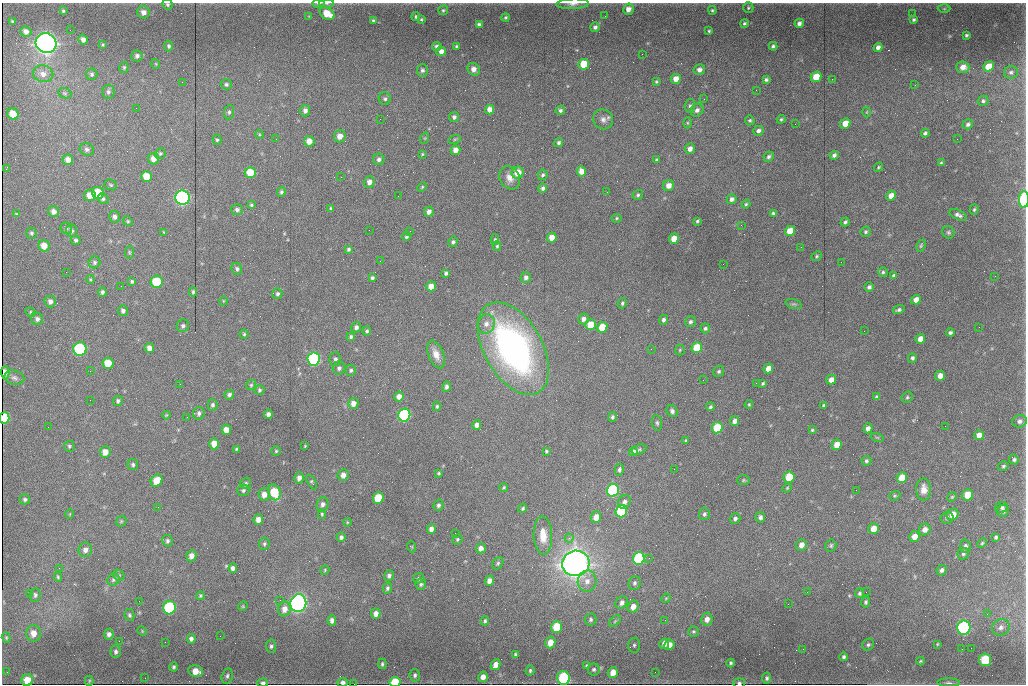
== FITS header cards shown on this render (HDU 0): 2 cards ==
NAXIS1  =                 1024
NAXIS2  =                  682

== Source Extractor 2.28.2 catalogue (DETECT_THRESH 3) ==
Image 1024 x 682 px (HDU 0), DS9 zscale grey, 1 PNG px = 1 image px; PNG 1028 x 686 px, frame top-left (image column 1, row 682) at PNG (2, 3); each listed source drawn as its Kron ellipse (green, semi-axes under 4 px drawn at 4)
Background 8260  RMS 78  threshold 234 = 3 sigma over >= 5 px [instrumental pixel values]
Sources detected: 449; all 449 listed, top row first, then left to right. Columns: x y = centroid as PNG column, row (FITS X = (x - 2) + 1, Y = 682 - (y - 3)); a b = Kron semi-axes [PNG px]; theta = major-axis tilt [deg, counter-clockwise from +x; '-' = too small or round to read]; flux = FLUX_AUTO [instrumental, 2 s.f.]
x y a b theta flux
318 3 6 3 0 8.5e+03
327 3 7 4 -1 8.5e+03
167 4 5 5 - 9.3e+03
573 4 16 5 3 2.4e+04
748 8 5 5 - 7.2e+03
628 9 6 5 - 3.1e+04
944 9 6 4 0 6.3e+03
443 10 5 5 - 8.0e+03
712 10 4 4 - 7.4e+03
63 11 4 3 - 7.1e+03
143 12 6 6 - 2.9e+04
327 14 8 5 -31 1.0e+05
913 14 2 2 - 2.7e+03
309 16 3 3 - 4.1e+03
416 16 4 4 - 1.1e+04
605 16 2 2 - 2.7e+03
505 17 4 4 - 7.2e+03
421 19 4 3 - 6.2e+03
913 19 4 3 - 9.5e+03
373 20 3 3 - 7.6e+03
13 22 4 3 - 8.0e+03
744 23 4 4 - 8.3e+03
799 23 5 4 - 2.0e+04
479 25 4 4 - 1.5e+04
595 27 5 5 - 1.4e+04
70 30 3 2 - 4.3e+03
26 31 6 5 - 2.6e+04
709 31 3 3 - 7.0e+03
966 35 3 3 - 7.3e+03
83 40 5 4 - 2.2e+04
46 43 10 9 - 3.4e+06
103 45 4 3 - 5.6e+03
169 46 5 4 - 1.1e+04
456 46 4 4 - 7.6e+03
773 46 4 3 - 1.0e+04
437 47 4 4 - 1.7e+04
878 47 5 4 - 2.6e+04
441 51 5 5 - 3.0e+04
642 54 2 2 - 3.4e+03
137 56 5 5 - 1.5e+04
156 64 5 3 - 4.2e+03
584 64 5 5 - 1.5e+05
988 66 6 5 - 7.7e+04
124 67 5 4 - 8.2e+03
963 67 6 5 - 3.9e+04
474 69 7 5 -51 3.5e+04
422 70 6 5 - 1.4e+04
699 70 6 5 - 2.5e+04
1011 72 7 6 - 1.3e+04
43 74 10 8 -11 4.0e+04
92 74 5 5 - 1.1e+04
816 77 5 5 - 1.1e+05
676 79 5 5 - 5.1e+04
832 79 2 2 - 4.9e+03
766 80 4 3 - 1.1e+04
656 81 3 3 - 6.7e+03
182 82 2 2 - 1.6e+04
226 84 5 5 - 1.0e+04
915 85 3 3 - 5.6e+03
756 90 2 2 - 3.4e+03
108 92 7 6 - 1.4e+04
65 93 7 5 -20 9.2e+03
385 99 6 6 - 1.2e+04
704 99 2 2 - 1.5e+04
983 101 5 5 - 1.1e+04
690 106 7 5 86 1.2e+04
136 108 2 2 - 1.9e+03
490 109 5 4 - 3.9e+04
560 110 5 4 - 1.2e+04
697 110 7 6 - 2.1e+04
305 111 6 5 - 2.0e+04
229 112 7 5 81 1.1e+04
867 112 5 3 - 4.8e+03
13 114 6 5 - 6.8e+04
454 117 5 5 - 1.4e+04
380 119 3 2 - 4.4e+03
603 119 10 9 - 2.9e+04
781 119 4 4 - 7.2e+03
750 120 5 5 - 8.6e+03
687 123 5 3 - 5.9e+03
795 124 2 2 - 3.5e+03
845 124 5 5 - 7.1e+04
968 124 5 4 - 1.3e+04
758 131 5 5 - 1.7e+04
925 133 4 4 - 1.1e+04
259 134 4 3 - 4.9e+03
340 136 6 6 - 3.9e+04
425 138 6 3 71 5.7e+03
276 139 2 2 - 2.2e+03
455 139 6 4 18 6.7e+03
957 139 2 2 - 2.5e+03
217 140 5 4 - 8.0e+03
309 141 5 5 - 4.8e+04
559 143 5 4 - 9.9e+03
87 149 7 6 - 1.4e+04
690 149 5 5 - 2.6e+04
455 150 5 5 - 3.5e+04
160 153 6 5 - 8.7e+03
422 154 3 2 - 4.8e+03
834 155 4 4 - 1.7e+04
769 157 5 4 - 1.2e+04
153 159 6 5 - 3.5e+04
379 159 5 5 - 1.7e+04
68 160 5 5 - 3.4e+04
657 160 4 3 - 9.4e+03
941 163 3 3 - 6.6e+03
878 167 5 3 - 6.3e+03
6 168 3 2 - 4.3e+03
581 171 5 4 - 4.6e+04
250 172 5 5 - 1.1e+05
518 173 6 5 - 7.2e+04
543 175 5 4 - 9.9e+03
146 176 5 5 - 8.1e+04
341 177 2 2 - 2.4e+03
510 178 12 9 -58 4.4e+04
369 182 6 5 - 2.9e+04
111 185 6 5 - 8.1e+03
668 185 6 5 - 4.3e+04
422 187 5 3 - 5.4e+03
543 188 4 4 - 1.5e+04
281 192 5 4 - 9.3e+03
607 192 2 2 - 6.4e+03
98 193 6 6 - 1.3e+05
90 195 6 6 - 5.3e+04
638 195 5 4 - 9.8e+03
398 196 2 2 - 2.1e+03
891 196 5 4 - 4.8e+04
182 198 7 7 - 1.4e+06
103 199 6 5 - 9.7e+03
732 199 5 4 - 1.8e+04
1024 199 8 5 90 3.4e+05
746 204 4 4 - 7.5e+03
251 205 4 4 - 7.9e+03
331 208 4 3 - 8.6e+03
237 209 6 5 - 1.4e+04
974 210 5 4 - 7.4e+03
54 212 6 5 - 2.6e+04
429 212 5 4 - 2.5e+04
773 213 4 4 - 1.0e+04
16 214 4 3 - 6.4e+03
958 215 9 4 -25 1.8e+04
114 217 6 5 - 1.7e+04
617 218 5 4 - 7.3e+03
128 221 5 4 - 6.7e+03
697 221 3 3 - 7.3e+03
845 222 4 3 - 1.0e+04
741 225 2 2 - 3.3e+03
66 228 6 5 - 1.0e+04
369 230 2 2 - 6.0e+03
72 231 6 5 - 1.1e+04
410 231 2 2 - 3.2e+03
790 231 5 5 - 9.7e+04
164 232 4 3 - 4.9e+03
865 232 5 5 - 9.8e+03
948 232 6 6 - 1.0e+04
31 233 5 5 - 9.4e+03
406 237 4 4 - 1.0e+04
552 238 5 4 - 5.1e+04
674 239 5 4 - 7.4e+04
76 240 5 4 - 1.0e+04
495 240 5 4 - 8.4e+03
453 242 5 4 - 1.2e+04
44 246 6 5 - 5.3e+04
497 246 5 4 - 7.0e+03
921 246 6 4 64 7.7e+03
801 247 2 2 - 2.6e+03
348 249 4 3 - 9.2e+03
129 252 6 4 85 7.5e+03
816 256 5 4 - 7.2e+03
380 261 3 2 - 4.1e+03
94 262 6 5 - 1.2e+04
841 262 2 2 - 1.4e+04
723 264 3 2 - 4.2e+03
237 269 6 5 - 1.3e+04
66 272 2 2 - 2.9e+03
883 272 5 5 - 9.5e+03
446 273 4 3 - 1.2e+04
894 276 4 4 - 1.3e+04
995 276 2 2 - 3.1e+03
372 278 4 4 - 1.1e+04
526 278 6 5 - 1.9e+04
90 279 4 3 - 5.1e+03
132 281 4 3 - 8.3e+03
157 282 6 6 - 2.0e+05
121 286 2 2 - 1.9e+03
431 286 5 4 - 5.3e+04
869 287 5 4 - 1.4e+04
102 292 5 4 - 1.4e+04
193 292 4 3 - 7.8e+03
277 294 5 5 - 1.1e+04
916 300 5 4 - 4.0e+04
50 301 6 5 - 2.2e+04
223 301 4 3 - 3.9e+03
622 303 5 4 - 9.5e+03
794 304 8 4 -17 9.3e+03
899 310 6 4 19 1.2e+04
123 311 5 5 - 1.6e+04
31 312 5 4 - 7.3e+03
37 319 6 6 - 1.7e+04
583 319 5 5 - 2.2e+04
663 320 5 4 - 1.4e+04
690 322 5 5 - 1.3e+04
486 324 10 8 68 3.7e+04
590 325 5 5 - 1.1e+05
183 326 6 6 - 1.3e+04
356 327 5 5 - 1.8e+04
602 327 5 5 - 1.4e+05
979 327 2 2 - 3.0e+03
705 328 5 4 - 9.8e+03
367 331 5 4 - 9.0e+03
864 331 2 2 - 2.3e+03
950 333 4 3 - 1.2e+04
244 334 4 4 - 6.8e+03
351 337 4 4 - 1.1e+04
920 339 5 4 - 4.3e+04
697 347 5 5 - 1.5e+05
149 348 5 4 - 2.7e+04
513 348 50 29 -60 1.9e+06
80 349 7 6 - 6.4e+05
651 349 2 2 - 1.7e+04
680 350 5 5 - 6.5e+03
436 354 14 7 -69 5.4e+04
912 358 5 4 - 1.1e+04
314 359 6 6 - 9.0e+05
335 359 7 6 - 1.5e+04
108 363 6 5 - 9.3e+04
339 368 6 6 - 1.5e+04
768 368 5 4 - 4.8e+04
351 370 6 5 - 1.1e+04
90 371 3 2 - 4.6e+03
719 371 6 5 - 9.5e+03
5 373 6 3 -86 1.2e+04
940 376 5 5 - 4.0e+04
14 378 10 7 -14 2.0e+04
703 380 2 2 - 3.3e+03
831 380 5 4 - 3.5e+04
756 383 2 2 - 2.8e+04
763 383 3 3 - 6.9e+03
180 384 2 2 - 1.1e+04
251 385 5 5 - 7.7e+03
447 387 5 4 - 1.6e+04
259 390 5 5 - 9.3e+03
229 395 5 4 - 1.3e+04
399 396 5 4 - 3.2e+04
877 397 4 4 - 9.6e+03
907 397 6 5 - 8.8e+03
90 400 2 2 - 2.3e+03
118 401 5 5 - 1.1e+04
353 403 5 5 - 3.8e+04
749 404 4 4 - 5.9e+03
212 405 5 5 - 1.1e+04
824 405 4 3 - 8.4e+03
437 406 4 3 - 8.3e+03
710 407 4 3 - 8.8e+03
672 411 6 5 - 1.5e+04
199 413 6 6 - 1.5e+04
268 414 5 4 - 2.1e+04
166 415 4 3 - 5.2e+03
404 415 6 6 - 7.5e+05
187 417 3 2 - 6.6e+03
612 417 5 4 - 9.7e+03
4 418 6 5 - 3.4e+05
735 421 5 4 - 2.9e+04
1020 421 7 6 - 1.9e+04
657 423 8 5 -82 1.1e+04
477 425 5 4 - 2.8e+04
945 426 2 2 - 3.0e+03
48 427 2 2 - 3.0e+03
717 428 6 5 - 2.0e+05
868 428 5 4 - 2.3e+04
226 430 5 5 - 4.5e+04
812 430 4 4 - 6.4e+03
979 435 5 5 - 3.6e+04
877 437 6 4 -19 7.2e+03
685 441 4 3 - 5.9e+03
214 444 5 5 - 6.2e+04
837 445 5 5 - 7.0e+04
69 446 5 5 - 8.8e+03
305 446 4 3 - 4.4e+03
236 449 3 3 - 5.9e+03
639 449 7 5 21 9.2e+03
276 451 5 4 - 6.5e+03
546 451 3 3 - 6.6e+03
105 452 5 5 - 4.5e+04
633 452 4 4 - 1.3e+04
1014 459 5 4 - 1.2e+04
866 461 5 5 - 1.0e+04
133 464 5 5 - 1.1e+04
1003 466 5 4 - 8.8e+03
619 469 6 4 78 1.2e+04
674 469 2 2 - 3.0e+03
439 473 3 3 - 6.4e+03
343 475 6 5 - 3.4e+04
789 477 6 5 - 1.6e+05
299 478 6 5 - 2.5e+04
902 478 5 5 - 8.4e+04
157 480 6 5 - 6.8e+04
743 480 6 5 - 7.8e+03
312 482 8 4 -61 8.6e+03
246 483 6 5 - 9.7e+03
504 488 4 3 - 6.3e+03
787 488 5 4 - 5.2e+03
924 489 11 7 90 4.4e+04
243 490 6 5 - 1.2e+04
613 490 6 6 - 8.3e+05
856 490 2 2 - 3.9e+03
274 492 8 6 -67 1.7e+05
264 494 6 5 - 3.9e+04
968 495 5 5 - 1.0e+05
895 496 6 4 19 6.7e+03
952 497 5 4 - 6.5e+03
378 498 6 5 - 1.5e+05
25 499 5 5 - 1.1e+04
624 502 7 6 - 1.9e+04
323 504 7 6 - 2.0e+04
438 505 5 5 - 1.1e+04
158 507 2 2 - 5.1e+03
1002 507 6 5 - 1.0e+04
523 508 5 4 - 8.2e+03
621 511 6 5 - 4.1e+05
1003 511 6 5 - 1.3e+04
70 514 5 3 - 4.1e+03
322 514 5 4 - 7.1e+03
704 514 6 5 - 1.2e+04
953 514 6 5 - 5.8e+04
596 517 6 5 - 5.5e+04
760 517 5 5 - 1.6e+04
735 518 5 5 - 1.3e+04
947 518 6 5 - 1.1e+04
258 519 5 5 - 3.5e+04
121 521 6 5 - 7.3e+03
347 522 4 3 - 4.7e+03
431 529 5 4 - 2.7e+04
873 529 5 5 - 5.9e+04
925 530 6 5 - 3.2e+04
455 533 2 2 - 5.1e+03
543 536 19 9 -87 8.1e+04
914 536 5 5 - 4.1e+04
341 537 5 4 - 1.5e+04
996 537 4 3 - 9.7e+03
569 538 4 4 - 1.1e+04
457 539 5 5 - 8.2e+03
167 541 6 5 - 1.2e+04
982 543 5 4 - 6.5e+03
264 544 6 5 - 9.9e+03
801 545 6 5 - 3.4e+04
831 546 6 5 - 9.6e+03
965 546 6 5 - 1.4e+04
412 547 5 3 - 4.8e+03
481 548 5 5 - 2.7e+04
85 550 7 6 - 2.5e+04
963 554 6 5 - 1.1e+04
191 556 6 5 - 2.7e+04
639 558 6 5 - 5.7e+05
649 558 2 2 - 8.2e+03
498 563 6 5 - 9.2e+03
576 563 14 12 16 5.1e+06
59 568 2 2 - 3.1e+03
233 568 5 4 - 2.0e+04
325 570 5 4 - 5.8e+03
942 570 5 5 - 1.6e+04
119 575 6 5 - 7.1e+03
389 575 5 5 - 1.4e+04
58 577 5 3 - 6.7e+03
419 578 5 5 - 9.8e+03
113 580 6 5 - 1.1e+04
489 581 5 4 - 2.9e+04
587 581 10 9 - 4.4e+04
635 583 7 6 - 1.3e+04
421 584 5 5 - 1.2e+04
387 588 5 4 - 1.1e+04
807 592 3 2 - 4.4e+03
866 592 2 2 - 2.7e+03
860 593 5 4 - 1.0e+04
29 594 3 2 - 4.6e+03
35 595 7 5 85 1.1e+04
200 596 4 4 - 7.0e+03
666 598 5 4 - 5.1e+03
280 600 2 2 - 2.6e+03
139 601 2 2 - 2.9e+03
866 602 5 4 - 9.7e+03
298 603 9 8 - 2.2e+06
621 603 7 5 45 1.9e+04
788 604 2 2 - 3.6e+03
243 606 5 4 - 5.2e+03
633 607 6 5 - 3.8e+04
169 608 7 6 - 5.5e+05
284 609 7 6 - 4.2e+04
376 614 5 4 - 3.1e+04
987 614 2 2 - 2.7e+03
129 615 6 5 - 9.8e+03
591 619 6 6 - 1.1e+04
707 619 6 5 - 3.1e+04
332 620 5 4 - 2.4e+04
665 620 2 2 - 1.7e+04
485 621 5 4 - 9.6e+03
615 621 7 4 45 8.4e+03
557 627 6 5 - 2.0e+05
1001 627 9 8 - 2.3e+04
964 628 7 6 - 1.1e+06
142 631 5 4 - 5.1e+03
693 631 5 5 - 8.3e+03
33 633 8 7 - 4.2e+04
109 634 5 4 - 1.7e+04
220 636 2 2 - 4.2e+03
6 638 5 4 - 6.5e+03
191 639 5 4 - 1.7e+04
119 641 2 2 - 5.7e+04
165 642 2 2 - 5.1e+03
550 642 6 5 - 6.0e+04
664 644 5 4 - 3.5e+04
937 644 3 3 - 4.4e+03
634 645 7 6 - 9.7e+03
669 645 5 5 - 3.7e+04
868 645 6 5 - 1.0e+04
271 646 6 5 - 1.2e+04
971 648 2 2 - 9.4e+03
803 649 2 2 - 5.5e+03
962 649 2 2 - 2.5e+03
116 652 6 5 - 1.3e+04
515 655 4 3 - 9.4e+03
844 657 4 3 - 1.0e+04
985 660 6 6 - 2.6e+05
921 661 4 3 - 6.2e+03
731 663 4 3 - 9.4e+03
382 664 5 4 - 9.3e+03
496 665 6 4 63 3.9e+04
586 665 4 3 - 6.2e+03
174 667 4 4 - 9.6e+03
594 669 6 6 - 1.1e+04
530 670 5 4 - 9.1e+03
196 671 7 5 -13 6.6e+04
7 672 2 2 - 5.7e+03
613 672 5 5 - 5.3e+04
655 672 2 2 - 3.0e+03
415 675 6 5 - 1.2e+04
227 676 8 5 76 1.3e+04
483 677 5 4 - 3.5e+04
145 678 2 2 - 7.7e+03
564 678 7 6 - 5.8e+05
767 678 5 4 - 1.3e+04
27 680 6 5 - 6.6e+04
89 681 5 4 - 5.9e+03
343 682 5 4 - 1.8e+04
395 682 5 5 - 1.8e+05
263 683 5 4 - 1.5e+04
739 683 5 5 - 1.2e+04
949 683 11 4 -1 1.3e+04
354 684 2 2 - 2.8e+03
At the frame edge (FLAGS 8, measured only in part): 11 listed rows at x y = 318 3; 327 3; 167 4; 573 4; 1024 199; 4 418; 343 682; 395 682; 263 683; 739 683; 354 684